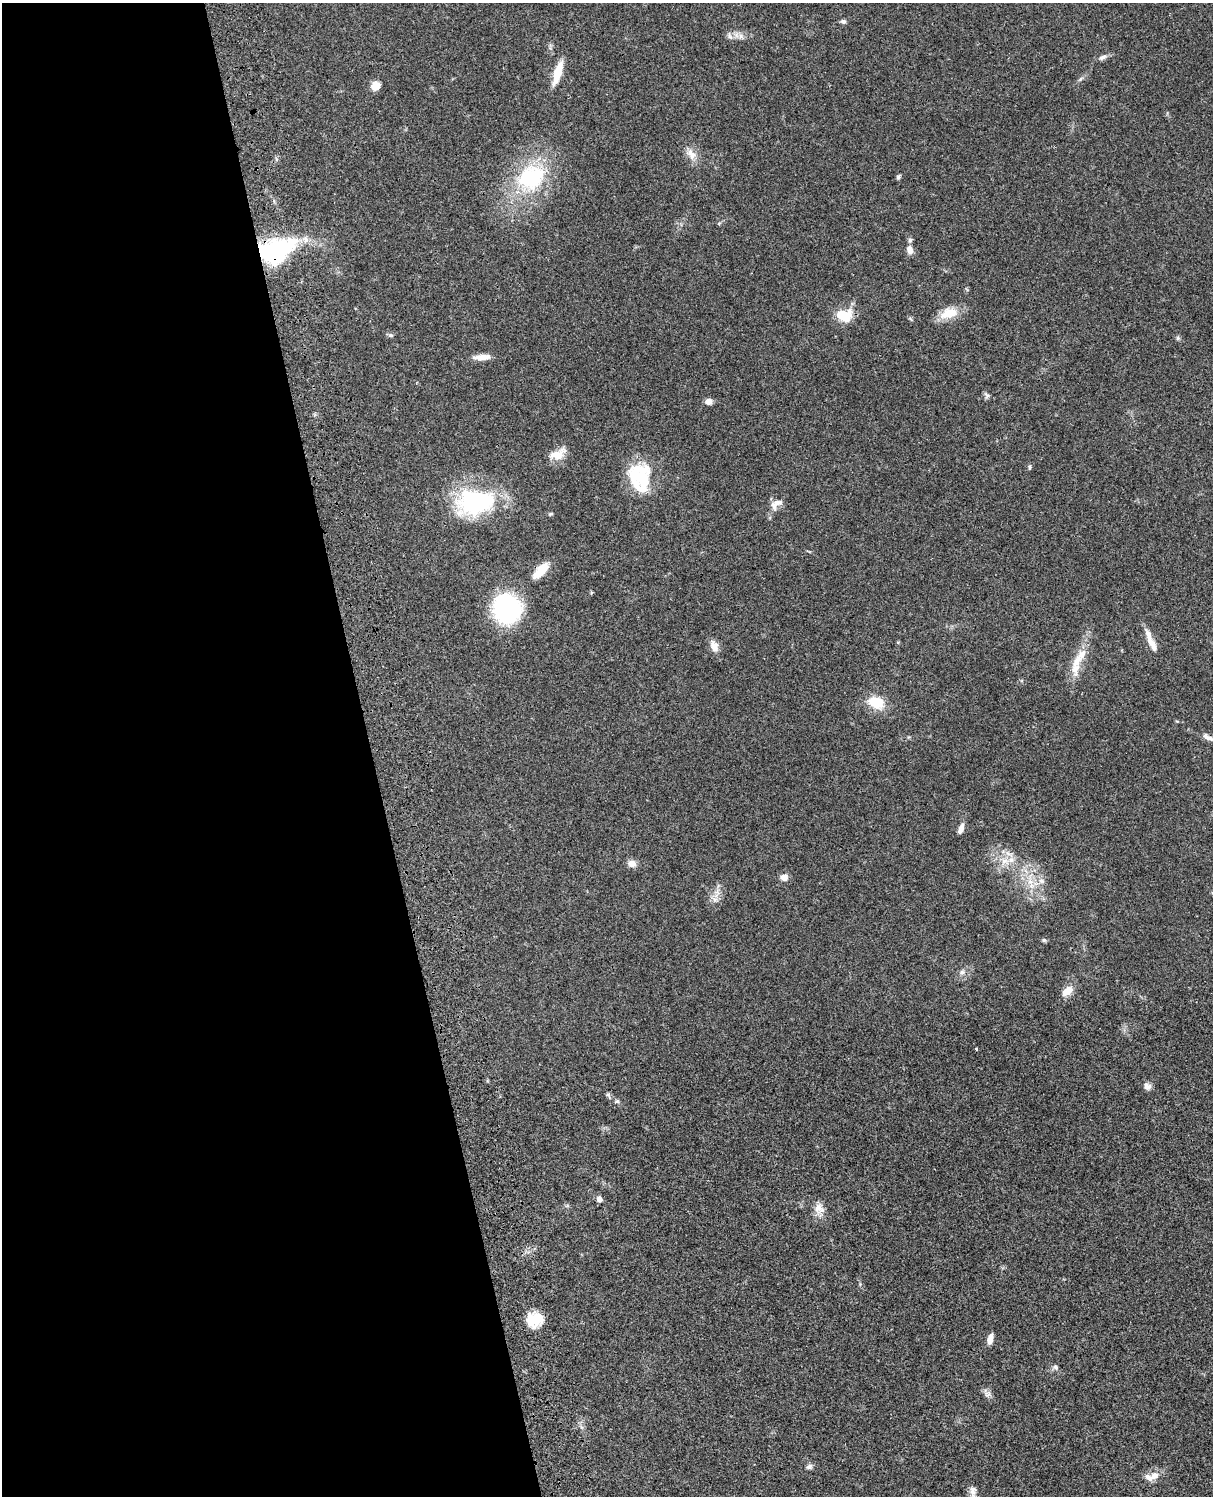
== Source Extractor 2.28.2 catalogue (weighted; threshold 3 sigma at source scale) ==
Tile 5 of 4 x 3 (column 1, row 2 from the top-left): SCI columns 121-1331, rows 1771-3264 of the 5084 x 4921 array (HDU 1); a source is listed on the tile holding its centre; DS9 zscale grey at full resolution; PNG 1215 x 1498 px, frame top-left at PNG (2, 3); no overlay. Shown black and unused: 31% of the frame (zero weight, under 3 of 4 exposures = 6% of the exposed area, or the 3 px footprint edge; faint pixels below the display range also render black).
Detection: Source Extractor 2.28.2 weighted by HDU 2 'WHT'; one run over the whole footprint, this tile lists its part. Background 0.0745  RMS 0.0057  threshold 0.0258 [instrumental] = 3 sigma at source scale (4.5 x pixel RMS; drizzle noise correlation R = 1.50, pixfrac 1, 0.05/0.05 arcsec/px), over >= 5 px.
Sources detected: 62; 1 inside a brighter object's white glare — not listed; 7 inside a brighter listed object's ellipse — not listed separately; the other 54 listed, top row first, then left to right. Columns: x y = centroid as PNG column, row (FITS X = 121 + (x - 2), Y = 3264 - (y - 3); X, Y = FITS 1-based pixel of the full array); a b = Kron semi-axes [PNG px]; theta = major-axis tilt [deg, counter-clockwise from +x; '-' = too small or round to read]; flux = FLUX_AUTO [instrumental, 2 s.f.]
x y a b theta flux
843 21 7 5 -10 1.3
730 36 9 5 -66 1.5
741 36 8 6 -47 2
1103 57 12 5 25 2
557 73 27 8 73 11
375 86 10 9 - 5
691 154 17 10 -54 5.4
531 177 41 34 30 49
898 177 6 5 - 1
910 240 7 5 29 1
910 250 9 7 -82 3.7
275 251 42 25 19 67
949 313 22 12 17 11
843 315 14 10 -15 19
391 335 7 5 -21 1.1
1178 338 6 5 - 0.9
482 357 22 7 2 4.9
987 395 10 5 -62 1.3
709 402 7 6 - 3
558 454 22 11 25 7.5
1030 467 6 4 90 0.73
640 476 31 29 77 29
476 502 41 25 5 70
776 504 20 10 35 4.8
541 570 20 9 45 11
591 593 5 3 - 0.56
507 609 23 22 - 80
1151 642 16 9 -59 4.4
714 646 15 10 -71 4.3
1077 660 21 11 69 8.4
876 702 21 14 -23 12
1208 737 14 6 -30 2.6
961 828 13 6 71 3
1005 861 14 8 -3 5.6
632 863 10 8 -3 3.6
784 877 8 7 - 3.5
1041 881 8 6 -20 2
1030 882 10 9 - 4.9
715 899 8 6 -42 2.2
1044 940 6 5 - 0.84
962 972 7 6 - 1.6
1067 991 16 9 41 5.9
1147 1086 10 8 -35 2.6
608 1095 8 5 -65 1.1
617 1101 7 4 0 0.88
599 1199 7 6 - 2.3
819 1208 15 13 -64 5.4
535 1319 17 13 27 15
990 1339 11 5 76 4
1055 1367 7 6 - 1.4
988 1394 9 8 - 2.1
809 1467 8 6 17 1.6
1154 1476 13 9 34 4.4
973 1490 16 9 89 3.8
Overlapping masked pixels (flux is a lower limit): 2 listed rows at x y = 275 251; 541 570
Isophote crosses this tile's border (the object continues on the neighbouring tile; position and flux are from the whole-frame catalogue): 1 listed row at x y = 973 1490